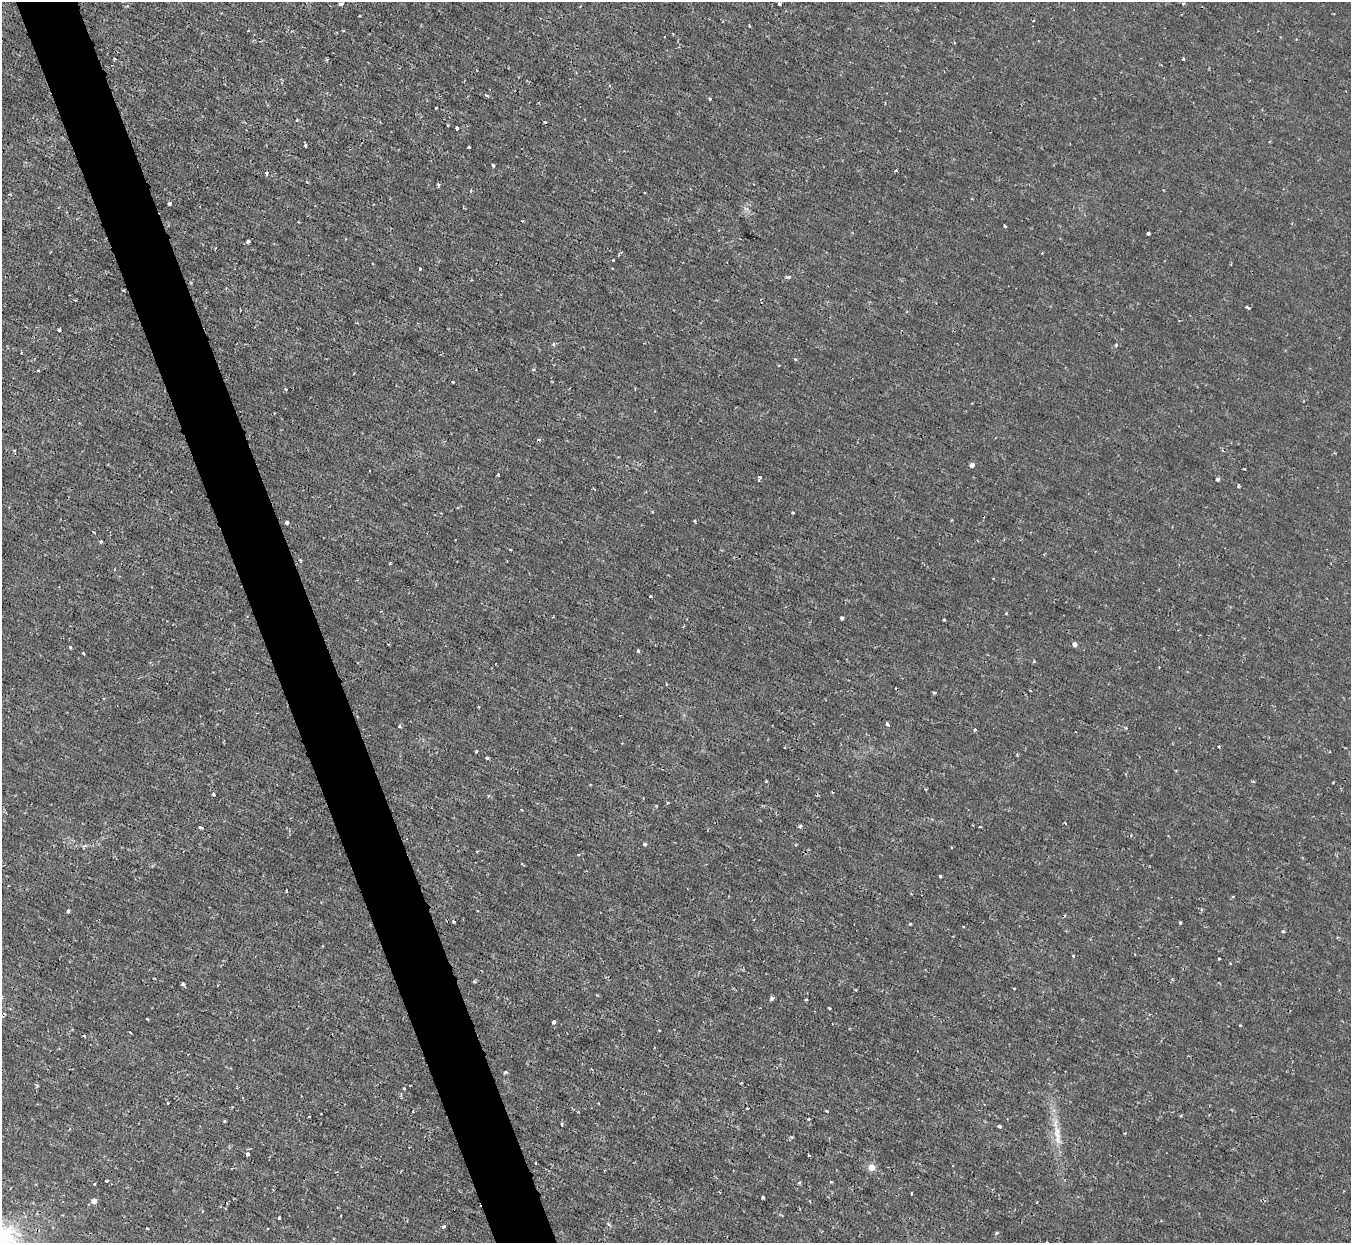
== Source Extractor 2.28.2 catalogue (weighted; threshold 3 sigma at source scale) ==
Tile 11 of 4 x 4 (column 3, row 3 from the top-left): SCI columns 2701-4049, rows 1389-2629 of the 5399 x 5386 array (HDU 1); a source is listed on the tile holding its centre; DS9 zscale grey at full resolution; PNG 1353 x 1245 px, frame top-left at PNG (2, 2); no overlay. Shown black and unused: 5% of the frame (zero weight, under 2 of 3 exposures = <1% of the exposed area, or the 3 px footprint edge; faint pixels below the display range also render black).
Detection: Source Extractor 2.28.2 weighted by HDU 2 'WHT'; one run over the whole footprint, this tile lists its part. Background 0.00163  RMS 0.0014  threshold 0.00635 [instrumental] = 3 sigma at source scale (4.5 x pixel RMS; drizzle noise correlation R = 1.50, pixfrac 1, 0.05/0.05 arcsec/px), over >= 5 px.
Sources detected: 119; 3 cosmic-ray / hot-pixel residue — not listed; the other 116 listed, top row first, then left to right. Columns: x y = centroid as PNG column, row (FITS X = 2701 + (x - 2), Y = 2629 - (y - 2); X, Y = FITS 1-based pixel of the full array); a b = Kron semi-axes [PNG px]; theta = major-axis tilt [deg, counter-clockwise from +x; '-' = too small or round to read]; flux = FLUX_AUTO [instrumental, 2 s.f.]
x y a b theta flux
779 3 3 3 - 0.46
1183 3 4 3 - 0.26
341 4 5 4 - 0.53
1033 21 3 2 - 0.13
749 26 3 2 - 0.24
343 31 3 2 - 0.13
1183 59 3 3 - 0.4
487 95 4 3 - 0.2
710 99 3 3 - 0.13
436 108 3 3 - 0.19
297 120 4 3 - 0.1
457 128 3 3 - 0.52
306 145 3 3 - 0.21
468 147 3 3 - 0.34
493 165 3 3 - 0.23
896 170 3 2 - 0.23
266 173 3 3 - 0.34
438 185 4 3 - 0.21
169 204 3 3 - 0.39
1005 226 3 2 - 0.18
1148 233 3 3 - 0.43
248 241 4 3 - 0.28
613 260 3 2 - 0.13
420 269 3 2 - 0.17
787 277 6 4 -8 0.24
123 290 3 2 - 0.15
75 300 3 2 - 0.1
1247 307 4 3 - 0.22
59 330 3 3 - 0.35
554 344 4 4 - 0.21
1116 345 4 4 - 0.21
38 370 4 2 - 0.11
533 370 4 3 - 0.16
453 382 3 3 - 0.23
286 389 4 3 - 0.14
14 450 4 3 - 0.15
972 465 4 4 - 0.59
1244 469 2 2 - 0.13
498 475 3 3 - 0.2
1217 479 3 3 - 0.71
1238 486 4 3 - 0.16
652 512 2 2 - 0.11
793 512 3 2 - 0.13
695 521 3 3 - 0.3
287 522 4 3 - 0.74
1004 539 4 2 - 0.1
100 542 3 3 - 0.28
510 549 3 2 - 0.19
300 560 4 3 - 0.15
390 563 4 3 - 0.11
650 596 2 2 - 0.12
1006 613 3 3 - 0.14
842 618 4 3 - 0.7
944 619 3 3 - 0.27
1075 644 4 4 - 0.69
70 647 3 2 - 0.24
638 651 4 3 - 0.43
83 653 3 2 - 0.15
1034 661 3 3 - 0.16
667 684 3 3 - 0.16
1030 690 3 2 - 0.099
887 724 4 3 - 0.31
399 726 3 3 - 0.21
975 729 4 3 - 0.18
476 751 3 3 - 0.15
487 758 3 3 - 0.28
213 794 4 3 - 0.21
522 810 3 2 - 0.14
291 818 3 2 - 0.11
800 826 4 4 - 0.19
201 828 4 3 - 0.33
645 844 3 3 - 0.67
940 876 3 3 - 0.47
911 894 2 2 - 0.095
68 911 3 3 - 0.3
453 922 4 3 - 0.16
1180 923 3 2 - 0.19
910 924 3 3 - 0.11
1283 931 4 4 - 0.15
1073 956 3 2 - 0.31
1219 959 3 2 - 0.16
474 981 4 3 - 0.2
182 984 3 3 - 0.35
1014 989 3 2 - 0.13
772 998 4 4 - 0.34
806 1000 3 2 - 0.2
829 1008 3 3 - 0.19
554 1022 4 3 - 0.5
1240 1025 4 2 - 0.097
84 1036 4 3 - 0.13
410 1085 2 2 - 0.11
404 1089 3 2 - 0.18
168 1103 3 2 - 0.16
747 1108 3 3 - 0.44
413 1111 3 2 - 0.12
826 1111 3 2 - 0.13
309 1117 3 3 - 0.35
808 1119 3 2 - 0.16
562 1124 3 3 - 0.21
1000 1126 3 3 - 0.26
1057 1135 12 7 -48 0.97
792 1137 5 4 - 0.15
248 1154 3 3 - 0.67
535 1163 3 3 - 0.22
871 1167 5 5 - 2.1
107 1180 3 3 - 0.45
831 1182 3 2 - 0.19
799 1183 5 3 - 0.15
94 1184 3 3 - 0.39
763 1197 3 3 - 0.28
94 1201 4 4 - 1.1
279 1218 3 3 - 0.27
608 1224 5 4 - 0.23
443 1227 4 3 - 0.26
997 1233 5 3 - 0.13
6 1236 31 30 - 8.4
Overlapping masked pixels (flux is a lower limit): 1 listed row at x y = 123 290
Isophote crosses this tile's border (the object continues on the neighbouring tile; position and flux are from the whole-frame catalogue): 1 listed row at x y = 6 1236
Unlisted compact peaks at least as high as the median listed source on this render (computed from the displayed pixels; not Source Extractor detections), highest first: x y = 505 1072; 760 477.